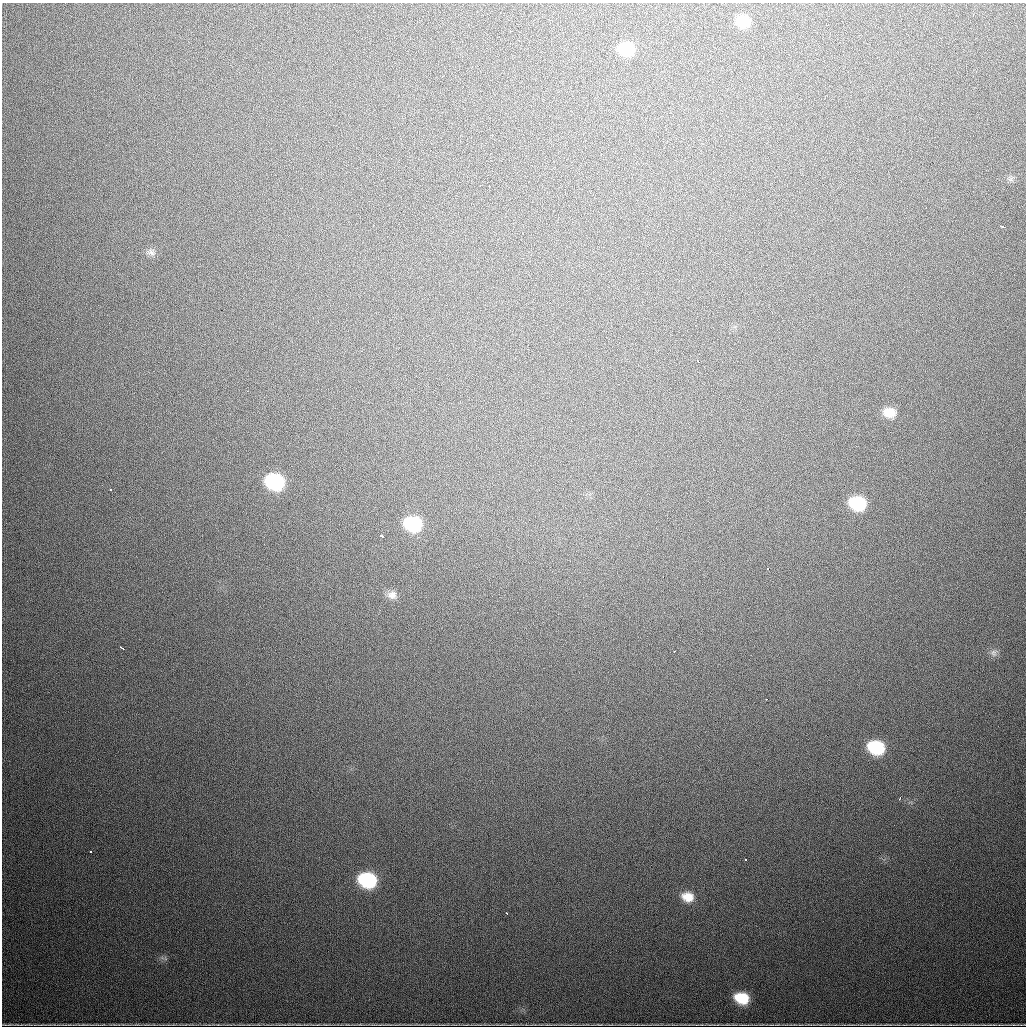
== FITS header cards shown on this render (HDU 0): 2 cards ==
NAXIS1  =                 1024
NAXIS2  =                 1024

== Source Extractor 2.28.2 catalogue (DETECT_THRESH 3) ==
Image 1024 x 1024 px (HDU 0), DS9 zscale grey, 1 PNG px = 1 image px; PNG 1028 x 1028 px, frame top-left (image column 1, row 1024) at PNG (2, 3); no overlay
Background 797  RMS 23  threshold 69.6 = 3 sigma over >= 5 px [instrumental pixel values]
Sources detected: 28; all 28 listed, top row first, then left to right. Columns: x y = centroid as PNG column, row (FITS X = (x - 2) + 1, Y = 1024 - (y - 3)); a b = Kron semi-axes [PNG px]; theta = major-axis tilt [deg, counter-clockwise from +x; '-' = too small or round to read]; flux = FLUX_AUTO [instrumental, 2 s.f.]
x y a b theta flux
743 21 12 10 -15 32000
626 49 15 12 -9 54000
601 93 2 2 - 1200
1002 227 6 2 -18 3100
151 252 11 8 -42 6900
698 361 3 2 - 3200
889 412 14 11 -6 23000
275 482 15 12 -17 140000
857 503 15 12 -12 81000
413 524 15 12 -14 100000
381 536 4 3 - 15000
768 569 3 3 - 4700
663 577 2 2 - 2200
392 595 13 11 -1 12000
121 648 4 2 - 2100
674 651 2 2 - 4800
994 653 10 8 77 6900
766 699 3 2 - 2500
876 747 14 11 -17 84000
900 798 4 2 - 2000
91 851 3 2 - 1800
745 860 2 2 - 1300
367 880 14 12 -17 130000
688 897 15 11 -14 23000
506 913 3 2 - 2700
742 998 14 11 -17 48000
10 1024 13 3 0 1300
1013 1024 13 3 0 2000